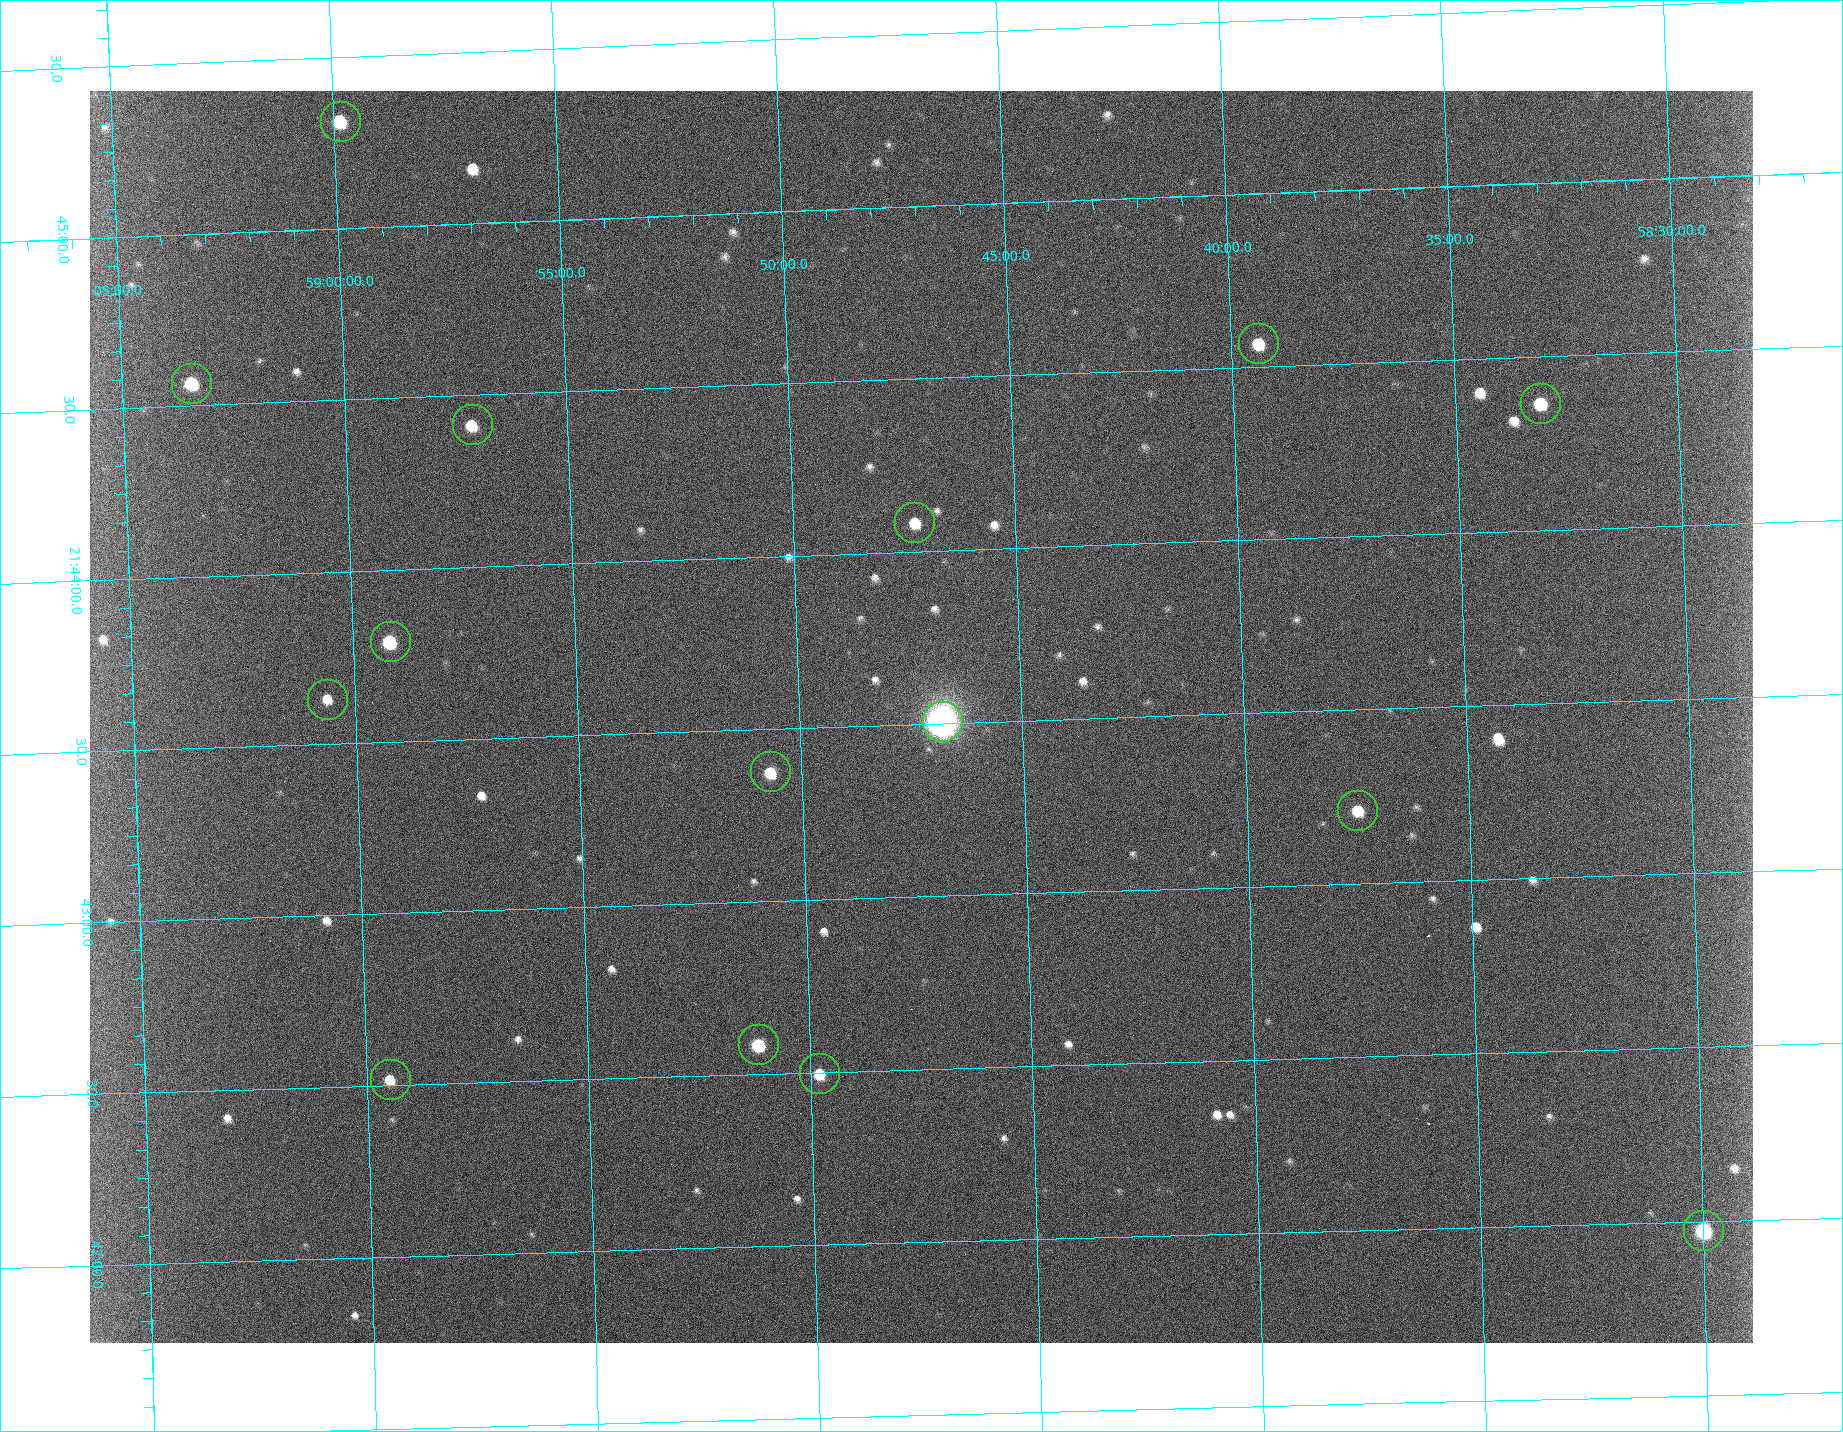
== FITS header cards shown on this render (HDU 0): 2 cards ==
NAXIS1  =                 1663 / length of data axis 1
NAXIS2  =                 1252 / length of data axis 2

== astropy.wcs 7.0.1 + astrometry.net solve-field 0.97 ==
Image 1663 x 1252 px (HDU 0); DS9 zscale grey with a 90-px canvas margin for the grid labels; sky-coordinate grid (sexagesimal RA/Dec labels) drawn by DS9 from the SOLVED WCS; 15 Tycho-2 reference stars matched to detected sources circled (green)
Header WCS: none
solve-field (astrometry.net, Tycho-2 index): SOLVED blind (the file carries no WCS)
Solved WCS: RA---TAN-SIP/DEC--TAN-SIP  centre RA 21:43:31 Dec +58:47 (325.88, +58.79 deg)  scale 1.35 arcsec/px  FOV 37.5' x 28.2'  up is +92 deg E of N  parity flipped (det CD > 0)
(file carries no celestial WCS; the grid is the blind solution)
Tycho-2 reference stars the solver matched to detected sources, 15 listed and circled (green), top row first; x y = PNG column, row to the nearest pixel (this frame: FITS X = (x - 90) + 1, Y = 1252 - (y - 91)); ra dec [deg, ICRS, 3 dp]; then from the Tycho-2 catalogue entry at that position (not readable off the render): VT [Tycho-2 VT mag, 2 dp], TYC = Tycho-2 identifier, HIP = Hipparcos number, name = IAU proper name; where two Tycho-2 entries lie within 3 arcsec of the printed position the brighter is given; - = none
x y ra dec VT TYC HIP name
340 121 326.329 +58.998 9.53 3979-1574-1 - -
1258 343 326.142 +58.656 10.31 3979-592-1 - -
191 383 326.142 +59.057 9.46 3979-658-1 107353 -
1540 403 326.092 +58.552 9.83 3979-1290-1 - -
472 424 326.104 +58.953 10.25 3979-1066-1 - -
914 522 326.021 +58.788 10.09 3979-829-1 - -
390 641 325.948 +58.986 9.25 3979-930-1 - -
327 699 325.908 +59.011 10.80 3979-504-1 - -
942 721 325.877 +58.780 4.27 3979-1616-1 107259 -
770 771 325.844 +58.845 9.96 3979-457-1 - -
1357 810 325.803 +58.625 10.05 3979-629-1 - -
758 1044 325.647 +58.853 9.14 3979-109-1 - -
819 1073 325.624 +58.830 9.94 3979-25-1 - -
390 1079 325.629 +58.991 10.32 3979-355-1 - -
1703 1230 325.494 +58.500 8.62 3979-674-1 107123 -